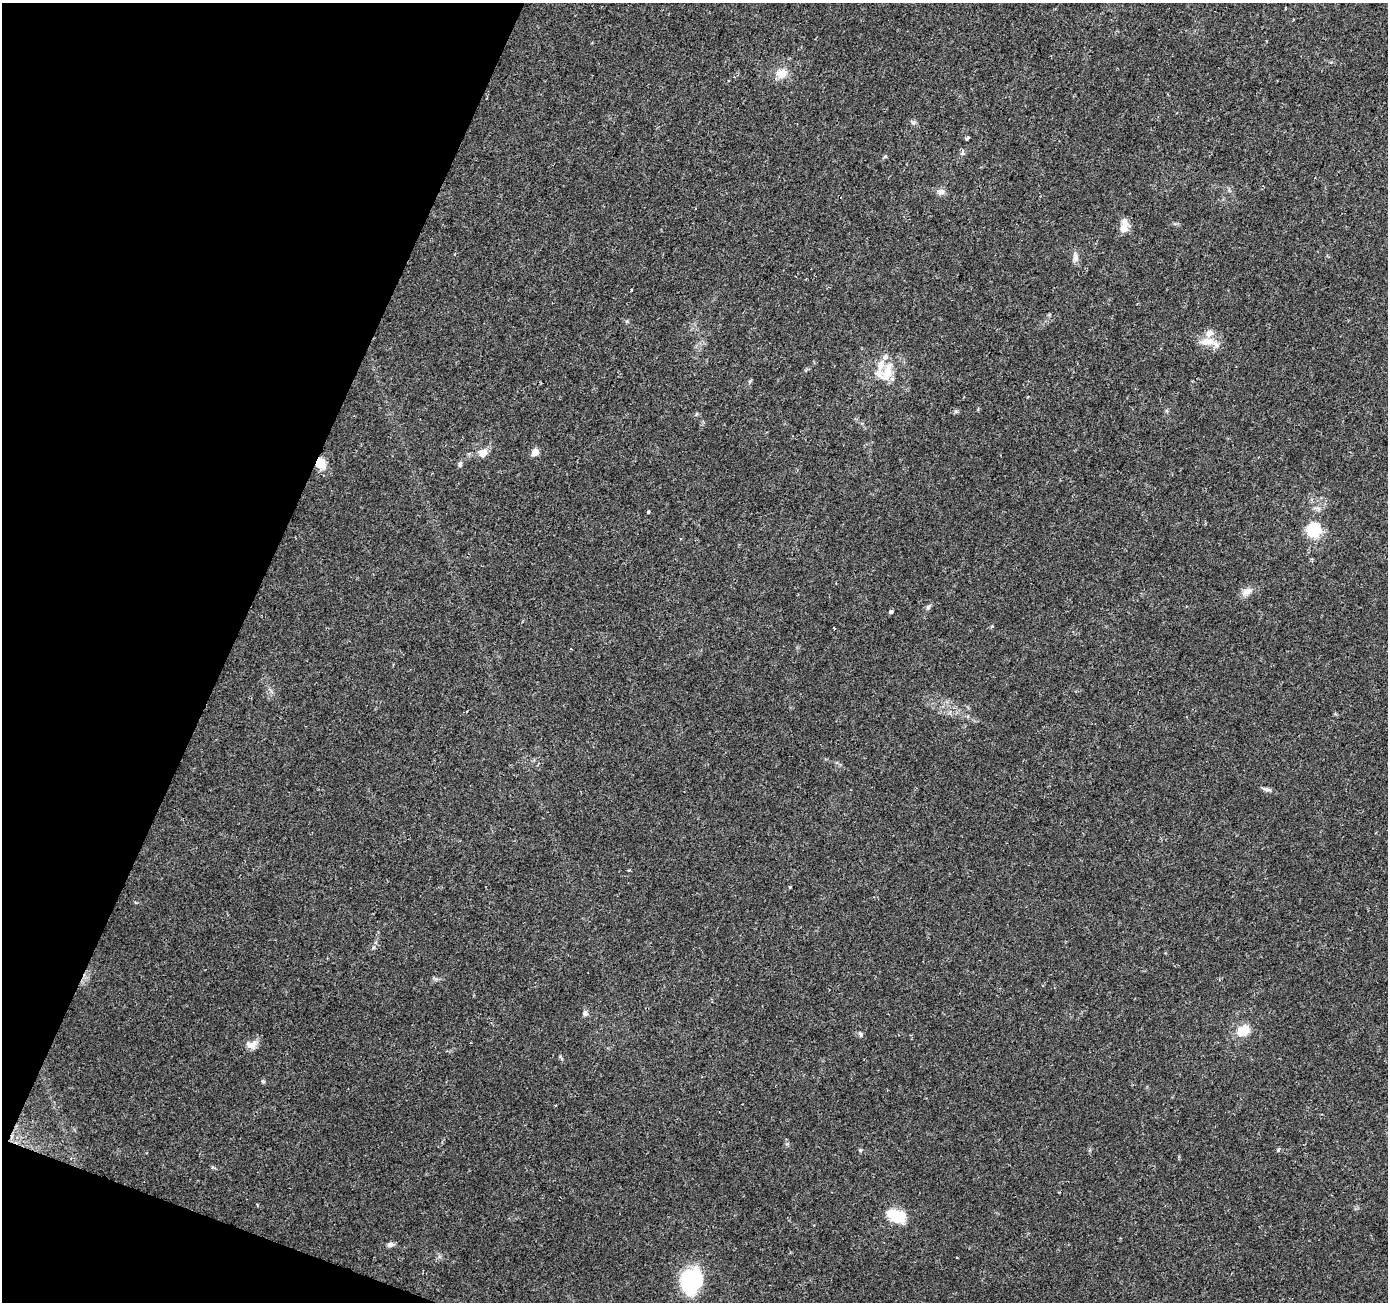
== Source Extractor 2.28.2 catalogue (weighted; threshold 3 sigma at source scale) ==
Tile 9 of 4 x 4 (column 1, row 3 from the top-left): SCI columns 1-1386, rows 1510-2809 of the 5551 x 5684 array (HDU 1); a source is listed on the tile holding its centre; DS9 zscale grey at full resolution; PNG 1390 x 1304 px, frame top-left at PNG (2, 3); no overlay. Shown black and unused: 19% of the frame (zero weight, under 2 of 3 exposures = <1% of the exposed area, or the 3 px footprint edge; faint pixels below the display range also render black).
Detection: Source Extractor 2.28.2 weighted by HDU 2 'WHT'; one run over the whole footprint, this tile lists its part. Background 0.0336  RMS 0.0034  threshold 0.0155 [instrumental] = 3 sigma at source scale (4.5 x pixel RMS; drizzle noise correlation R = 1.50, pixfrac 1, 0.0396/0.0396 arcsec/px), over >= 5 px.
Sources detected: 43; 2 inside a brighter object's white glare — not listed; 5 inside a brighter listed object's ellipse — not listed separately; the other 36 listed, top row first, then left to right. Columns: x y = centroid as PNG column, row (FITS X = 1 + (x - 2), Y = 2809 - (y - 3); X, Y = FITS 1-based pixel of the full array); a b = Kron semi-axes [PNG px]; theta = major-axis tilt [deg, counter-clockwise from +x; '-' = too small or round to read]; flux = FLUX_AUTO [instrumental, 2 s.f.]
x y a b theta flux
781 73 15 12 14 4.1
913 122 7 4 -1 0.65
967 138 4 3 - 1.7
885 157 6 4 2 0.43
941 192 10 7 19 1.6
1123 228 11 10 - 3.2
1075 257 12 7 88 1.6
631 290 3 2 - 0.52
1207 342 23 10 -1 4.7
887 371 28 12 73 6.3
696 414 7 3 45 0.38
535 452 6 5 - 3.9
483 453 12 10 48 2.9
320 463 11 9 -36 6.8
460 464 7 5 68 0.78
648 512 3 3 - 1.7
1313 530 6 6 - 56
680 538 3 3 - 0.34
1247 591 16 8 23 2.5
928 607 7 4 45 0.69
891 611 4 3 - 1.5
992 626 5 3 - 0.45
1267 789 11 5 -14 1.1
629 870 3 3 - 0.32
790 887 3 2 - 0.41
374 947 6 4 69 0.55
585 1014 7 7 - 0.93
1243 1030 16 12 34 5.9
861 1034 8 5 -43 0.7
252 1044 16 10 15 2.7
263 1081 6 5 - 0.48
860 1150 5 4 - 0.44
1278 1150 6 3 62 0.5
896 1216 23 14 -21 9.3
390 1244 8 6 11 1.2
690 1281 28 25 -86 19
Overlapping masked pixels (flux is a lower limit): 1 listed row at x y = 320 463